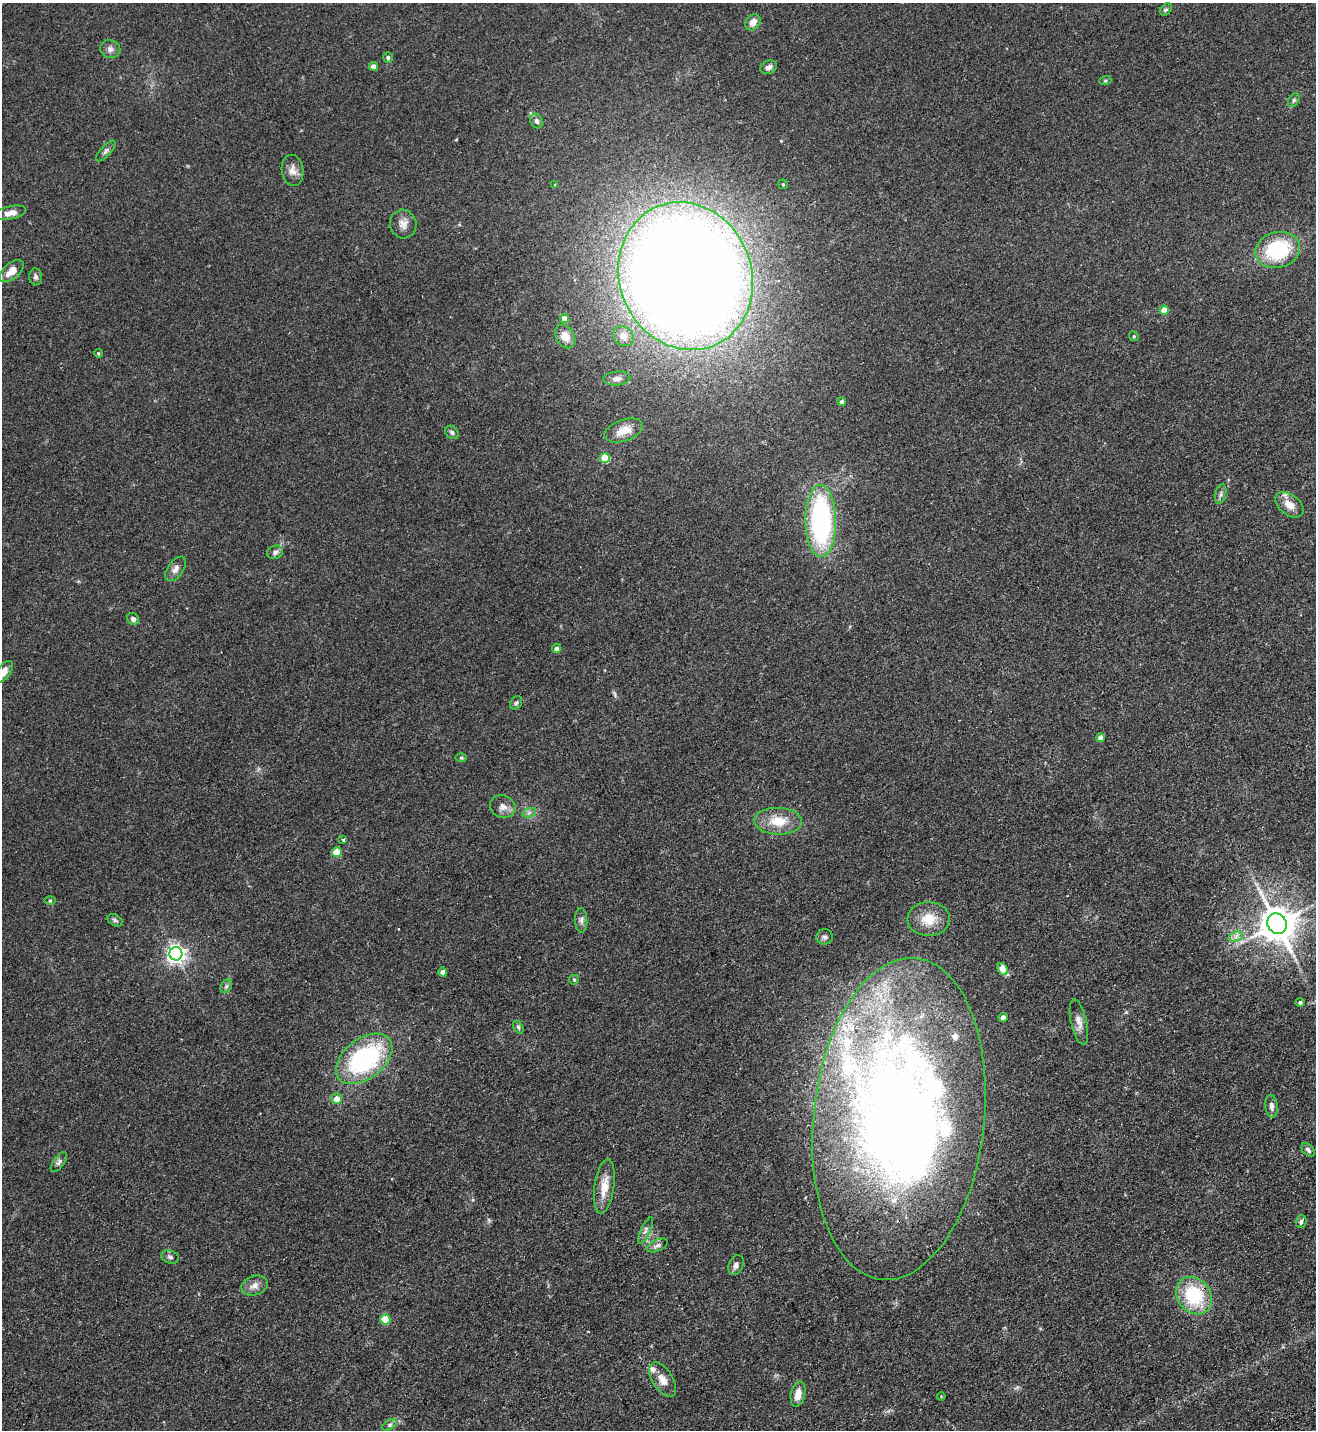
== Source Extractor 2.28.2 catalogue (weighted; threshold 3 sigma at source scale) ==
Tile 6 of 4 x 4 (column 2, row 2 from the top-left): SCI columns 1501-2814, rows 2911-4338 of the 5763 x 5819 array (HDU 1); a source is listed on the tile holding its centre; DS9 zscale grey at full resolution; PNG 1318 x 1432 px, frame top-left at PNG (2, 3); each listed source drawn as its Kron ellipse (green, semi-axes under 4 px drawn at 4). Shown black and unused: <1% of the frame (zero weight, under 2 of 3 exposures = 3% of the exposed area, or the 3 px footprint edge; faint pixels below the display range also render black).
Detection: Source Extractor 2.28.2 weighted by HDU 2 'WHT'; one run over the whole footprint, this tile lists its part. Background 0.0836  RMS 0.0085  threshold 0.0382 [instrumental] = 3 sigma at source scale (4.5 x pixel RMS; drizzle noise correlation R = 1.50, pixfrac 1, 0.05/0.05 arcsec/px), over >= 5 px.
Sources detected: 90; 1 inside a brighter object's white glare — neither listed nor drawn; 8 inside a brighter listed object's ellipse — not listed separately; the other 81 listed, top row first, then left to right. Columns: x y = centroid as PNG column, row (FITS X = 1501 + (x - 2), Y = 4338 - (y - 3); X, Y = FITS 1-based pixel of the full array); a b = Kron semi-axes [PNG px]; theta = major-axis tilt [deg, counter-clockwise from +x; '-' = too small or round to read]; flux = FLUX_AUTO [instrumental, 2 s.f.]
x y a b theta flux
1166 10 7 5 46 1.5
753 22 9 7 51 6.2
110 49 10 9 - 4.2
388 57 5 5 - 1.8
373 66 4 4 - 5
769 67 8 6 27 3.4
1105 81 6 4 19 0.85
1294 100 7 5 60 1.5
537 121 7 6 - 2.5
106 151 13 5 46 2.7
293 170 16 11 -81 6.4
783 184 4 4 - 1.1
554 185 4 2 - 0.66
10 213 16 6 12 5.7
403 224 14 13 - 6.5
1278 250 22 17 14 60
12 271 14 8 40 11
686 276 75 66 -67 2300
35 277 8 6 -86 2.2
1164 310 4 4 - 11
564 318 4 4 - 6.2
565 336 12 9 -57 7.3
623 336 11 9 -36 6.5
1134 336 5 4 - 1.1
98 353 4 3 - 0.69
617 379 13 7 5 4.2
842 401 4 4 - 1.9
624 430 20 10 19 10
452 432 7 6 - 2.2
605 458 5 5 - 29
1221 494 10 5 77 2.5
1289 505 16 10 -38 8.7
821 521 36 15 -89 170
275 552 8 6 22 2.7
176 569 14 8 53 4.4
133 619 6 5 - 2.5
556 648 4 4 - 3.1
4 672 13 6 53 7
516 703 7 5 61 1.8
1100 737 4 4 - 3.9
461 758 6 4 1 1
503 807 13 11 -21 5.7
529 813 7 4 19 2
778 821 24 13 -2 18
343 840 4 3 - 1.2
337 852 5 5 - 21
50 901 5 3 - 0.89
929 919 21 17 0 17
115 920 8 5 -30 1.7
581 920 12 6 -87 3.1
1277 924 10 9 - 2000
1236 936 7 4 19 2.6
825 937 8 7 - 2.6
176 954 6 6 - 400
1003 969 7 4 -54 12
443 972 4 4 - 5.9
574 980 5 4 - 1
226 986 7 5 60 1.8
1300 1002 5 4 - 2
1003 1017 4 4 - 5.2
1079 1022 23 8 -77 6.3
518 1027 7 4 -60 1.5
364 1059 32 20 38 110
337 1099 5 5 - 7.3
1271 1106 11 6 -84 3.7
899 1119 161 85 84 1000
1308 1150 8 5 -48 2.2
59 1162 11 5 53 2.4
604 1187 27 10 82 13
1301 1222 6 5 - 2
645 1231 14 4 65 2.9
657 1245 11 5 24 2.8
170 1257 9 6 -19 2.5
736 1265 10 7 68 3.3
255 1286 13 9 20 5.5
1194 1296 20 16 -54 50
385 1319 5 5 - 26
663 1380 19 10 -57 8.8
798 1394 13 7 78 8.9
941 1396 4 3 - 0.71
389 1425 8 4 32 1.9
Isophote crosses this tile's border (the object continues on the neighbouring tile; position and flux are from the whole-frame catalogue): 1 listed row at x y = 4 672